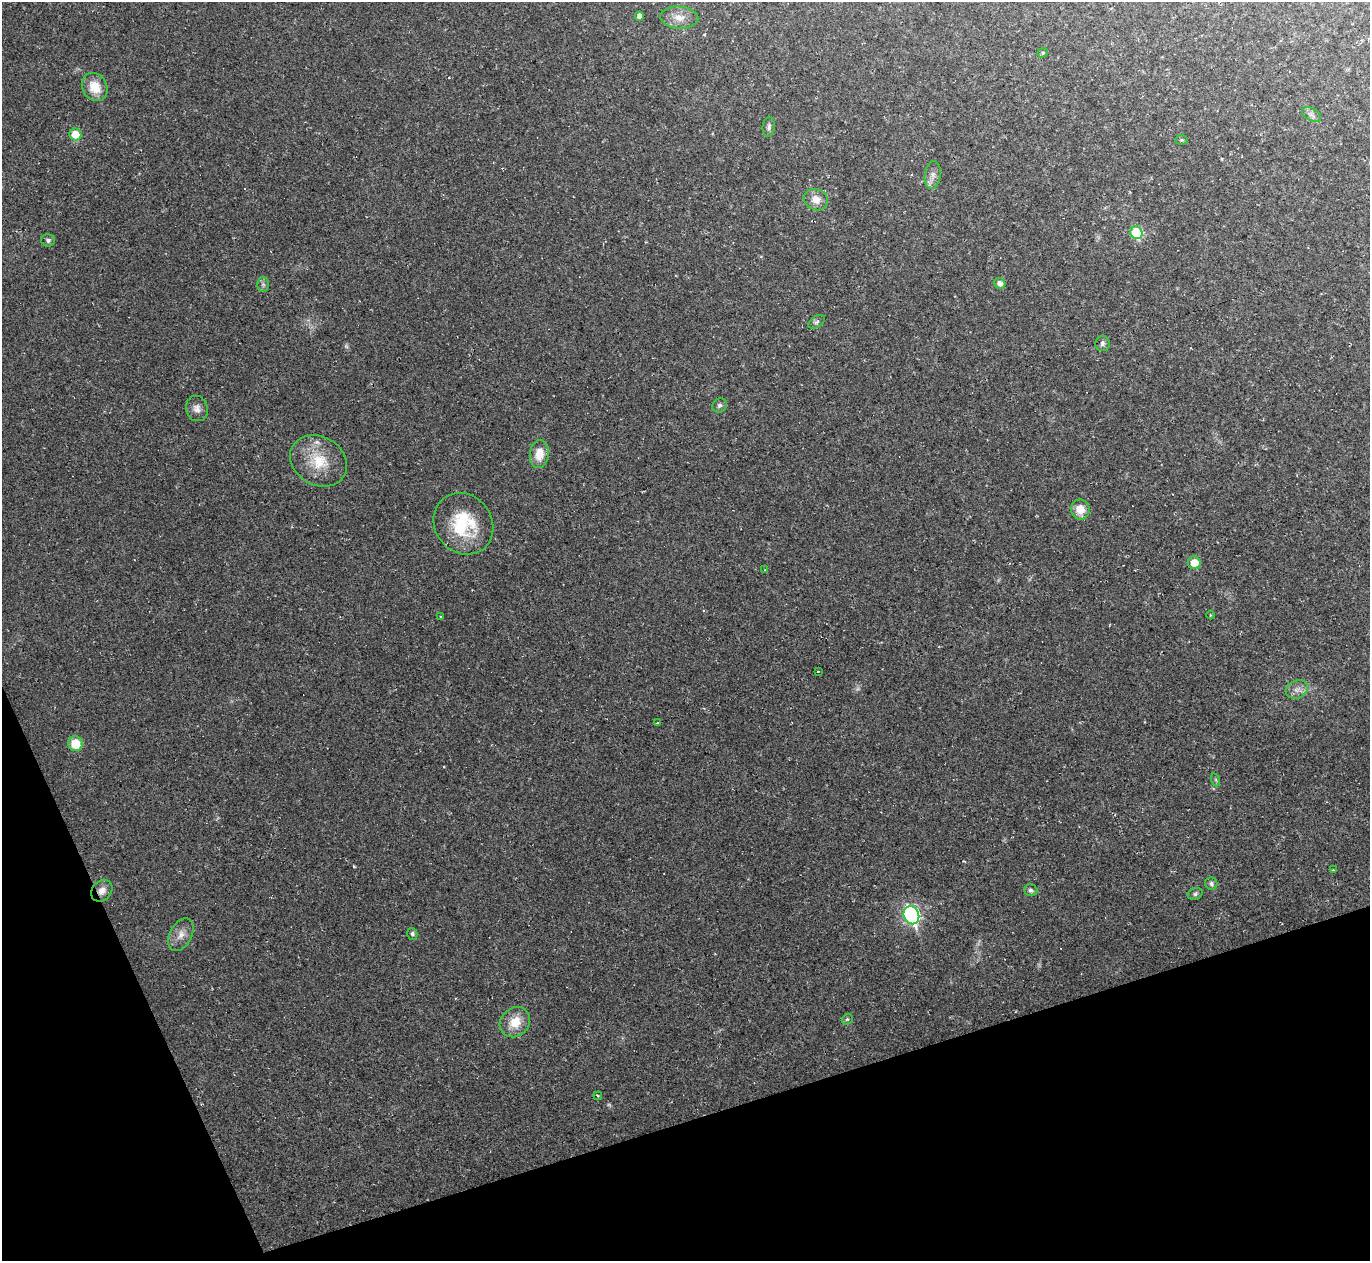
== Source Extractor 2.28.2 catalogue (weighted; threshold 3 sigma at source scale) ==
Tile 14 of 4 x 4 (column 2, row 4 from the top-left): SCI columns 1369-2736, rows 275-1533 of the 5473 x 5459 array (HDU 1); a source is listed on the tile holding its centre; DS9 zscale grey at full resolution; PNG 1372 x 1263 px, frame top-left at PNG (2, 2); each listed source drawn as its Kron ellipse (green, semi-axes under 4 px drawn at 4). Shown black and unused: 16% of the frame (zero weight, under 2 of 3 exposures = <1% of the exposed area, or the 3 px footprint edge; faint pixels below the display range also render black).
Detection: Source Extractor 2.28.2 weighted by HDU 2 'WHT'; one run over the whole footprint, this tile lists its part. Background 0.0498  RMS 0.0071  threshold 0.0321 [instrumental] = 3 sigma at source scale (4.5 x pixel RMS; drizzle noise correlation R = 1.50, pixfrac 1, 0.05/0.05 arcsec/px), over >= 5 px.
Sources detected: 50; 1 too faint to see at this stretch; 6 cosmic-ray / hot-pixel residue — neither listed nor drawn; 1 inside a brighter listed object's ellipse — not listed separately; the other 42 listed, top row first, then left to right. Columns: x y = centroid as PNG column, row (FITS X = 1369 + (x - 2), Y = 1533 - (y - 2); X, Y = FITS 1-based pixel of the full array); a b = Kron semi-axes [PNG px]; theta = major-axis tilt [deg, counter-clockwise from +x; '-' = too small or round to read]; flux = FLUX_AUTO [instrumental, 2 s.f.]
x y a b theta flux
639 16 4 4 - 2.8
679 18 19 11 -4 8.7
1043 53 5 4 - 0.99
95 87 15 12 -58 14
1311 115 10 6 -31 2.7
769 127 10 6 83 2.2
75 134 6 6 - 13
1182 140 6 5 - 1
933 175 14 8 82 4
816 200 12 10 -22 7.2
1136 233 6 6 - 33
48 240 7 6 - 1.7
1000 283 6 5 - 4.2
263 284 7 6 - 1.9
817 322 9 5 34 2
1102 344 7 7 - 2.1
719 405 7 7 - 2.1
197 409 13 11 -74 4.5
539 454 14 9 83 12
319 461 30 24 -30 26
1080 510 10 9 - 9.6
463 524 32 28 -52 45
1194 563 6 6 - 11
765 570 4 2 - 0.49
1210 615 4 3 - 0.52
441 616 3 3 - 0.81
818 671 3 2 - 1.6
1297 689 11 9 26 4.4
658 722 3 3 - 8.7
75 744 7 7 - 17
1216 780 6 4 -71 1
1333 870 3 2 - 0.69
1211 884 6 6 - 2
1031 890 7 6 - 1.8
102 891 12 9 48 5.5
1195 894 8 5 21 1.5
911 915 9 7 -68 180
412 934 6 5 - 1.6
181 935 18 11 63 6.7
847 1019 6 5 - 1.1
515 1022 16 14 43 14
598 1096 4 3 - 0.83
Overlapping masked pixels (flux is a lower limit): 1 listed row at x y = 102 891